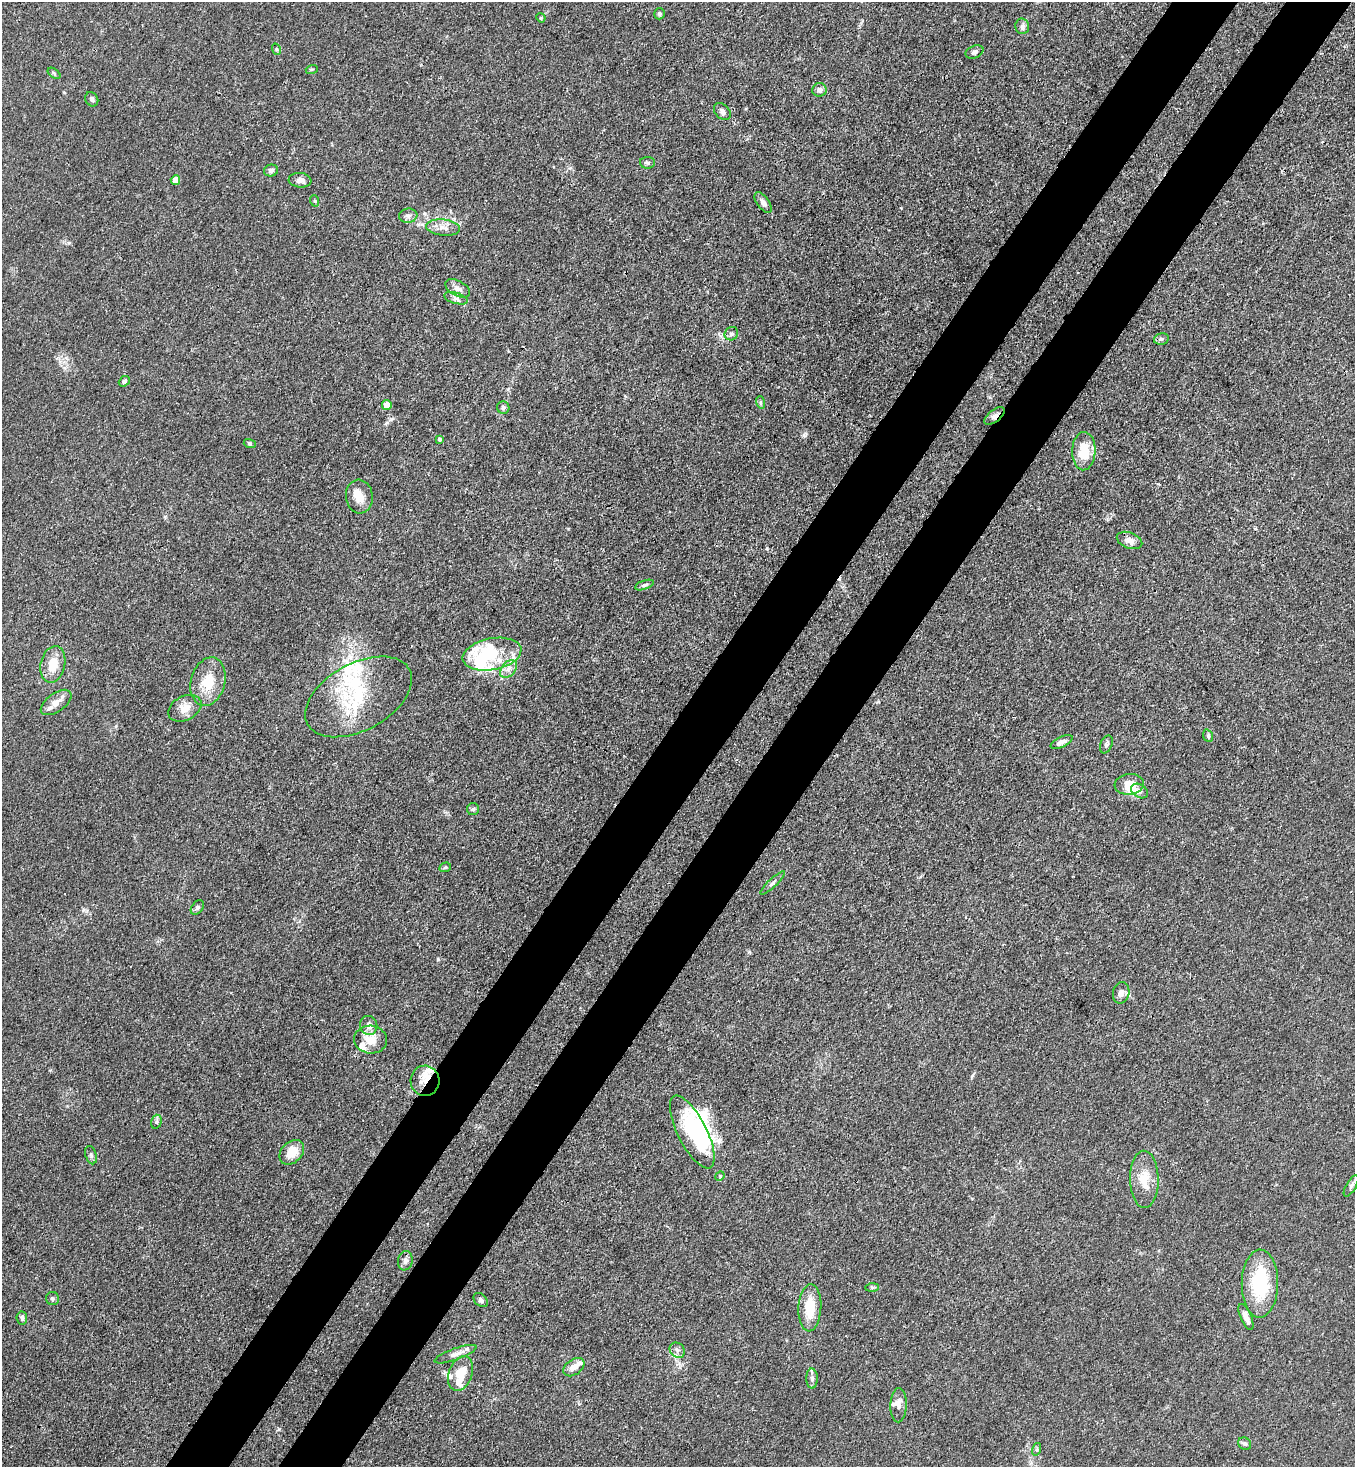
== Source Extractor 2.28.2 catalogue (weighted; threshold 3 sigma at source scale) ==
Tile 10 of 4 x 4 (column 2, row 3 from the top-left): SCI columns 1718-3070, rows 1524-2988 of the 6001 x 5978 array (HDU 1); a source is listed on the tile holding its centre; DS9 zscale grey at full resolution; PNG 1357 x 1469 px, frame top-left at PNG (2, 2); each listed source drawn as its Kron ellipse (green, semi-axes under 4 px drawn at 4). Shown black and unused: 10% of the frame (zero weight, under 3 of 4 exposures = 7% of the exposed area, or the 3 px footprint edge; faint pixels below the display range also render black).
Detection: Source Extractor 2.28.2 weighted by HDU 2 'WHT'; one run over the whole footprint, this tile lists its part. Background 0.0197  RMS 0.0025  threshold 0.0114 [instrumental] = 3 sigma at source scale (4.5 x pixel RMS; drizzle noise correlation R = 1.50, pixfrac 1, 0.05/0.05 arcsec/px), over >= 5 px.
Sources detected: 98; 6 inside a brighter object's white glare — neither listed nor drawn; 16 inside a brighter listed object's ellipse — not listed separately; the other 76 listed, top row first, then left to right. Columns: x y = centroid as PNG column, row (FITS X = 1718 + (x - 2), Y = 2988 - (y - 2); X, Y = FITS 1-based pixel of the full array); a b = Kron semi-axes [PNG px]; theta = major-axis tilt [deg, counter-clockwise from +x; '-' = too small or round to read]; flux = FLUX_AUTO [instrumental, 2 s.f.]
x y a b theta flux
659 14 6 5 - 0.42
541 18 5 4 - 0.24
1022 26 8 7 - 0.75
276 49 6 3 -71 0.27
975 52 9 6 25 0.78
312 69 6 4 18 0.28
54 73 7 4 -37 0.35
819 90 7 6 - 1.2
92 99 7 6 - 0.66
722 112 10 7 -47 0.94
647 163 7 6 - 0.56
271 170 7 6 - 0.73
175 180 5 4 - 3.4
300 180 11 7 -6 1.3
315 201 6 3 -70 0.29
763 202 12 6 -55 1.1
408 216 9 7 7 0.91
443 228 17 8 -7 2
458 288 13 7 -28 1.4
456 298 12 5 -17 0.92
731 334 7 6 - 0.68
1161 339 7 5 13 0.67
124 381 6 5 - 0.57
760 402 6 4 -72 0.4
387 405 5 5 - 2.8
503 407 6 6 - 0.63
994 416 12 6 38 1.1
439 439 4 3 - 0.63
250 444 6 4 -18 0.35
1084 451 19 11 88 5.9
359 497 17 13 -85 3.1
1130 540 13 8 -20 1.5
644 585 10 4 20 0.62
492 654 30 16 11 10
53 664 18 12 77 4.5
508 669 10 7 51 1.3
208 682 25 17 74 6.9
359 697 58 33 29 19
56 702 18 9 36 2.3
185 708 18 12 27 2.7
1208 736 6 4 -69 0.46
1062 742 12 5 25 1.2
1106 744 9 6 67 0.69
1129 784 15 10 6 3.5
1140 791 9 6 -32 0.79
473 809 6 6 - 0.47
445 867 6 4 20 0.36
773 883 16 3 43 0.65
197 907 8 5 52 0.57
1121 993 11 8 77 1.6
369 1025 9 8 - 1.6
371 1040 16 14 -6 3.7
425 1081 15 14 - 3.1
156 1122 7 5 74 0.46
692 1132 40 14 -63 14
292 1152 14 10 44 4.1
91 1155 9 5 -74 0.64
720 1176 5 4 - 0.27
1144 1179 28 14 -89 4.8
1351 1186 12 5 59 0.75
405 1261 10 7 80 1.2
1260 1284 34 18 89 16
872 1287 7 4 1 0.39
52 1299 6 6 - 0.51
481 1300 8 5 -43 0.61
810 1308 23 11 87 6.1
1246 1317 14 5 -66 2
22 1318 6 5 - 0.61
677 1350 8 7 - 0.97
456 1354 22 6 20 1.6
574 1367 12 7 35 2
461 1373 18 11 70 5.1
812 1379 10 5 -89 0.88
899 1405 17 8 89 1.7
1245 1444 7 6 - 0.53
1037 1449 6 4 72 0.4
Overlapping masked pixels (flux is a lower limit): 2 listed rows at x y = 994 416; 425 1081
Unlisted compact peaks at least as high as the median listed source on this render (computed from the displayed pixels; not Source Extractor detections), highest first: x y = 804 435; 438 959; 69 243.